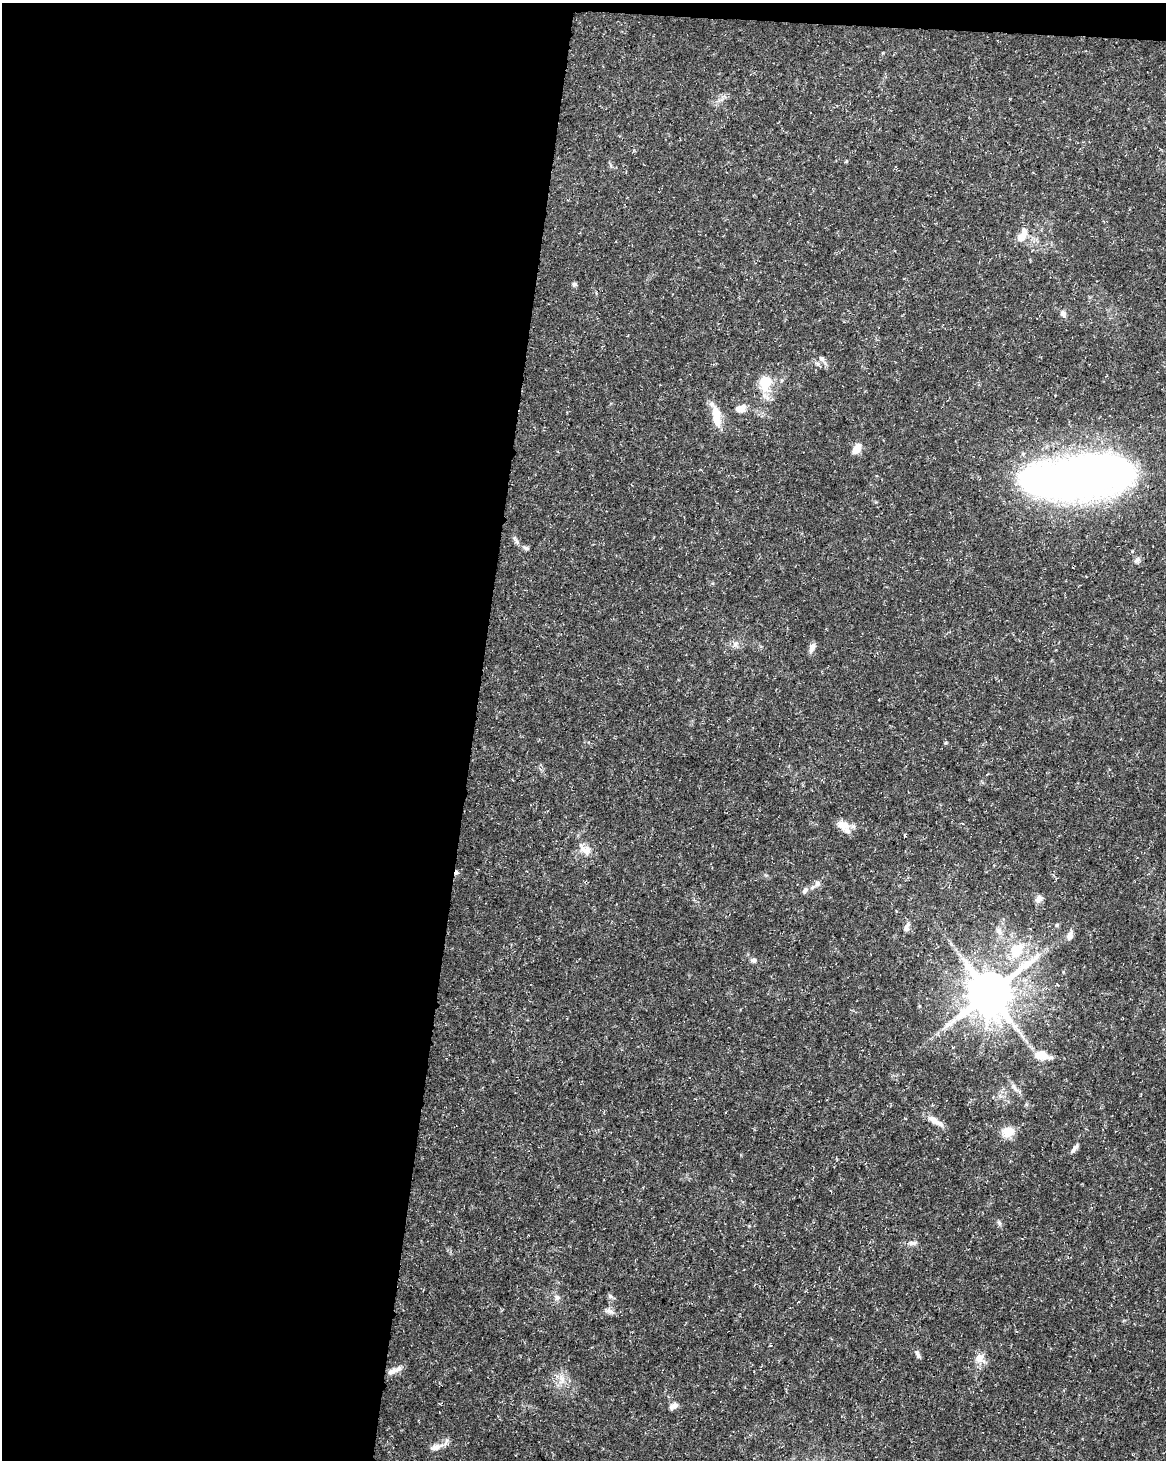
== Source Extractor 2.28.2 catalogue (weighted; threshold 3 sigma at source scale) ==
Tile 1 of 4 x 3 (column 1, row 1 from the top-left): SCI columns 1-1164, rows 3143-4600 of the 4663 x 4883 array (HDU 1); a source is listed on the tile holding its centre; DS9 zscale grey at full resolution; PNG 1168 x 1462 px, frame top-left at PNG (2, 3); no overlay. Shown black and unused: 41% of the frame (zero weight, under 3 of 5 exposures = <1% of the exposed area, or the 3 px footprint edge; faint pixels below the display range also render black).
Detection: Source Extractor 2.28.2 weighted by HDU 2 'WHT'; one run over the whole footprint, this tile lists its part. Background 0.031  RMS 0.0025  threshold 0.0113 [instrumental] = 3 sigma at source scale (4.5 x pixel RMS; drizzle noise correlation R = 1.50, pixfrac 1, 0.0396/0.0396 arcsec/px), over >= 5 px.
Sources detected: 43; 1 cosmic-ray / hot-pixel residue — not listed; the other 42 listed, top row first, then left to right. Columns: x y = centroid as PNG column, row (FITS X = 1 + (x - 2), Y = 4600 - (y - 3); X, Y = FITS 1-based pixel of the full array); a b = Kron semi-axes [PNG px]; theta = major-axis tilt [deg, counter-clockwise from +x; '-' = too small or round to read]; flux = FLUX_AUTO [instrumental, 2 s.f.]
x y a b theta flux
846 161 5 3 - 0.25
1022 236 21 9 64 2.8
574 284 6 5 - 0.51
1063 314 9 7 -59 0.94
821 358 9 6 -43 0.82
817 363 7 4 -19 0.5
765 382 17 11 88 7.4
741 409 14 9 23 2
716 417 27 9 -84 4.8
857 449 12 7 53 3
1078 477 109 41 7 170
526 548 8 5 -19 0.58
1136 560 9 6 27 0.74
735 644 10 7 36 1.1
812 647 12 7 64 1.2
844 826 19 10 -43 3.1
586 850 14 13 - 2.6
817 883 8 7 - 1.1
805 890 10 5 54 0.87
1039 899 12 8 52 1.1
1057 925 5 4 - 0.36
907 927 14 7 65 1.1
999 931 10 6 -63 1
1070 935 11 6 73 1.5
1016 950 27 18 63 8.4
754 960 9 6 -5 0.76
989 993 14 13 - 1100
1041 1055 15 9 -5 4.4
1014 1088 15 5 -63 1.2
934 1120 20 9 -35 2.4
1008 1132 17 13 15 3.3
1075 1148 14 5 51 0.94
912 1243 13 6 2 1
610 1296 6 6 - 0.55
557 1298 8 7 - 0.86
610 1311 13 7 -21 1.1
917 1354 13 5 -69 0.75
979 1358 13 11 55 2.3
394 1371 21 6 23 1.7
562 1379 13 6 -74 1.7
674 1406 12 6 29 1.1
436 1447 17 8 18 1.9
Unlisted compact peaks at least as high as the median listed source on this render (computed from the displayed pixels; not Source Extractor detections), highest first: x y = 999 1223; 945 743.